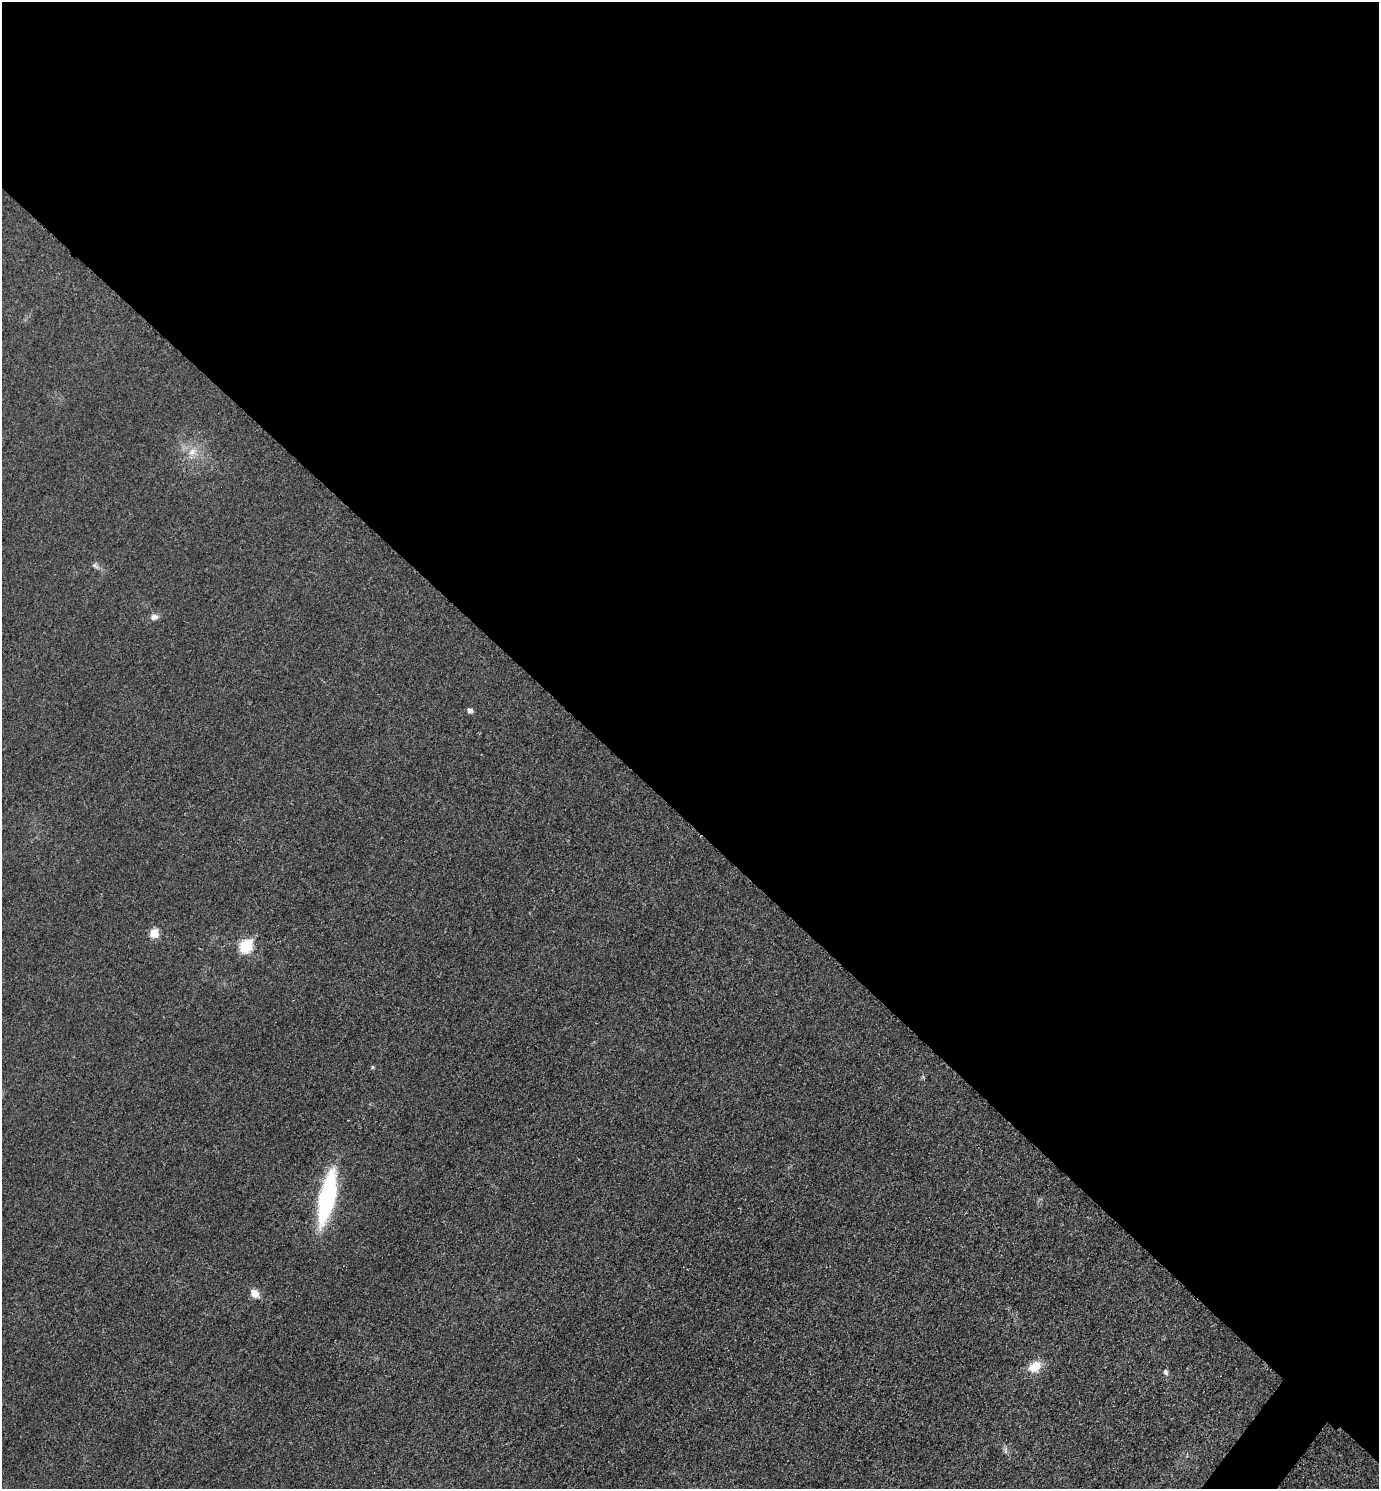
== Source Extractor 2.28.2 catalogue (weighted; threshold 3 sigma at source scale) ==
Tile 3 of 4 x 4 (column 3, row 1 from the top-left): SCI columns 2915-4291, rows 4478-5964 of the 5978 x 5975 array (HDU 1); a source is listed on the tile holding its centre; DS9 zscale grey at full resolution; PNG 1381 x 1491 px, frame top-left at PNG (2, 2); no overlay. Shown black and unused: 56% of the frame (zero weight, under 3 of 4 exposures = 1% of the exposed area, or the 3 px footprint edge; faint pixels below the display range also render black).
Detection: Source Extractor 2.28.2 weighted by HDU 2 'WHT'; one run over the whole footprint, this tile lists its part. Background 0.0434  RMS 0.0064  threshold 0.029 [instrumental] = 3 sigma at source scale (4.5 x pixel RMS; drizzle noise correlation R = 1.50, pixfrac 1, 0.05/0.05 arcsec/px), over >= 5 px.
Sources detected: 12; all 12 listed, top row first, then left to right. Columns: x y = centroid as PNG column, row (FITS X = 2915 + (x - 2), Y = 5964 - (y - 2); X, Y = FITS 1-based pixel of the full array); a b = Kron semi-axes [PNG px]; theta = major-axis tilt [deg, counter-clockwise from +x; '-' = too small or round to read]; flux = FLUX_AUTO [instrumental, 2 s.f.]
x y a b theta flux
192 451 12 9 62 6.1
95 566 10 6 -36 1.9
154 617 9 7 6 3
470 710 5 5 - 2.5
154 933 6 6 - 17
246 946 7 7 - 51
373 1067 5 4 - 0.84
327 1198 44 13 78 96
255 1293 12 9 -47 5.3
1035 1367 17 12 32 10
1166 1372 8 6 -62 1.7
1005 1451 10 4 -77 1.7